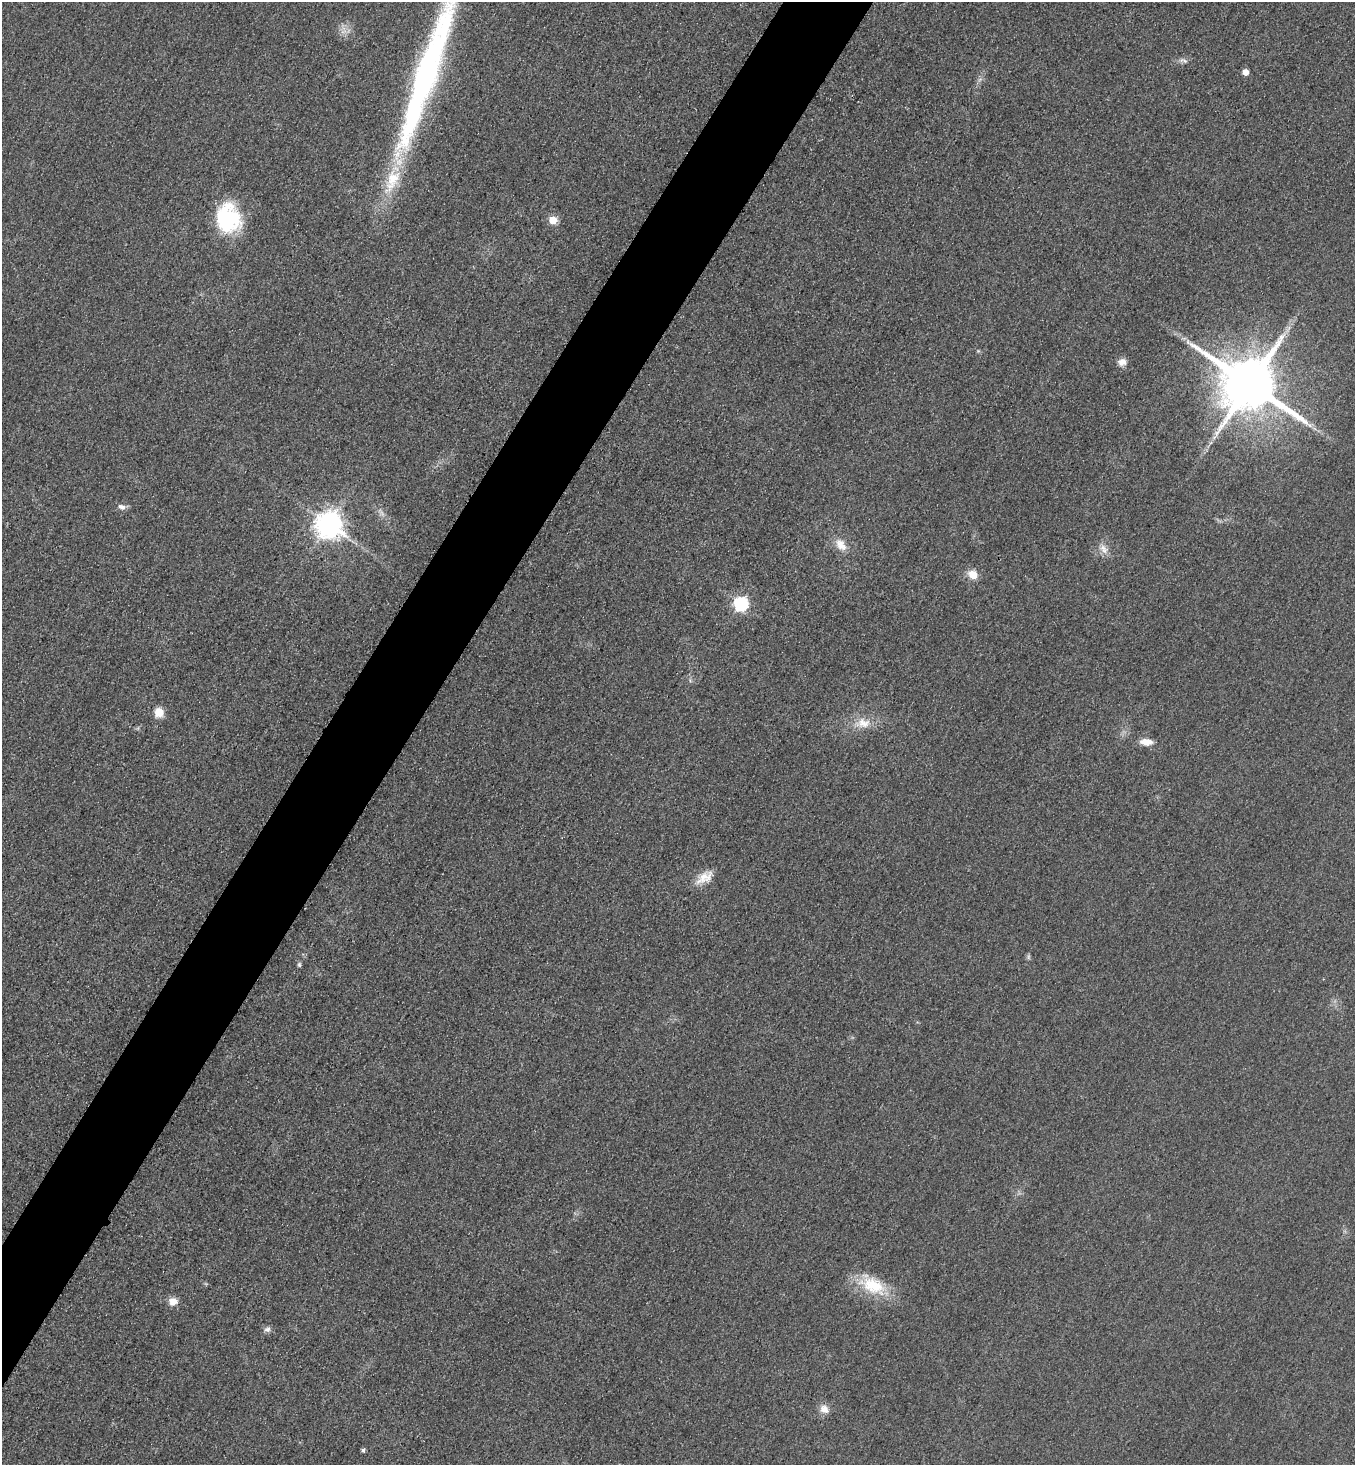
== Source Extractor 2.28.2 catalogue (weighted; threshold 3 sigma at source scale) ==
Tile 7 of 4 x 4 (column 3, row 2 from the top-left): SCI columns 3027-4379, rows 2953-4415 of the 5912 x 5905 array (HDU 1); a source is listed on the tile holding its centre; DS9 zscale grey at full resolution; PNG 1357 x 1467 px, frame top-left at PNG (2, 2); no overlay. Shown black and unused: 6% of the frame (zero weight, under 3 of 4 exposures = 3% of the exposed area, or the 3 px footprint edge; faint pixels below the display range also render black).
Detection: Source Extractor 2.28.2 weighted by HDU 2 'WHT'; one run over the whole footprint, this tile lists its part. Background 0.0785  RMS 0.017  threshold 0.0781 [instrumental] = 3 sigma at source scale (4.5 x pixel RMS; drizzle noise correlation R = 1.50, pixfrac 1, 0.05/0.05 arcsec/px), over >= 5 px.
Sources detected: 29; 1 too faint to see at this stretch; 2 inside a brighter object's white glare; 1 long thin detection or spike segment (spike, bleed or trail) — not listed; the other 25 listed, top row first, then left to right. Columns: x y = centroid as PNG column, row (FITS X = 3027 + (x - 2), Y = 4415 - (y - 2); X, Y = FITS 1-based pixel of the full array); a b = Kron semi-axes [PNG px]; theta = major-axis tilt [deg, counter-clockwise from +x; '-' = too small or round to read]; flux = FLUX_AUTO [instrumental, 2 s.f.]
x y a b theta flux
1183 60 13 6 -16 6.6
1245 72 5 5 - 17
980 79 7 4 19 3.6
392 180 42 18 67 83
228 218 29 24 -80 160
553 220 5 5 - 52
1122 362 11 9 12 12
1250 384 16 14 -31 14000
122 507 11 7 -20 7.7
329 524 9 9 - 2100
841 545 19 12 -51 23
1104 549 15 9 -55 13
973 575 11 9 -29 21
741 604 6 6 - 300
159 713 12 10 78 20
863 723 24 14 2 32
1146 742 16 8 -3 18
705 877 25 13 34 27
1028 957 7 4 -90 3
299 965 7 5 -88 3.3
873 1285 39 21 -23 74
173 1301 10 9 - 16
267 1329 9 7 8 6.4
824 1409 12 10 -39 14
363 1450 4 4 - 3.8